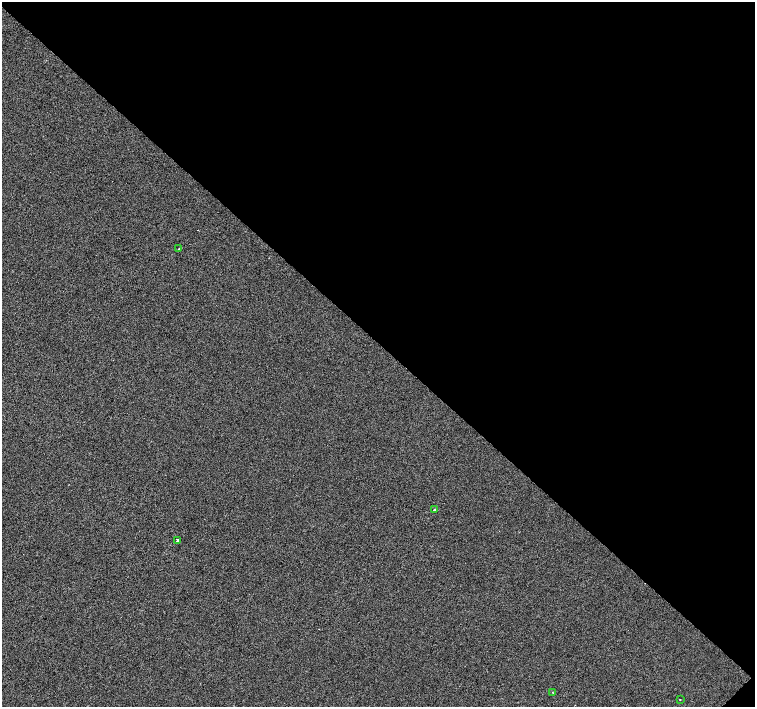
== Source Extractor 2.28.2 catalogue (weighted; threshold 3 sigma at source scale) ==
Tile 8 of 4 x 4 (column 4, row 2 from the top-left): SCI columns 4521-6026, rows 3070-4478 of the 6080 x 6080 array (HDU 1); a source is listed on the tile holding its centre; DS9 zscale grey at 2 x 2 block average (1 PNG px = mean of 2 x 2 image px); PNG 757 x 709 px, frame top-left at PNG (2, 2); each listed source drawn as its Kron ellipse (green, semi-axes under 4 px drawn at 4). Shown black and unused: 49% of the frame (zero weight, under 2 of 3 exposures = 3% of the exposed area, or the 3 px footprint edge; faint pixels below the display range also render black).
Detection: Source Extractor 2.28.2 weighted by HDU 2 'WHT'; one run over the whole footprint, this tile lists its part. Background 0.0012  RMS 0.012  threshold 0.0537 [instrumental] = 3 sigma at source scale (4.5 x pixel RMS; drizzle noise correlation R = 1.50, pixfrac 1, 0.0396/0.0396 arcsec/px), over >= 5 px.
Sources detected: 6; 1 cosmic-ray / hot-pixel residue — neither listed nor drawn; the other 5 listed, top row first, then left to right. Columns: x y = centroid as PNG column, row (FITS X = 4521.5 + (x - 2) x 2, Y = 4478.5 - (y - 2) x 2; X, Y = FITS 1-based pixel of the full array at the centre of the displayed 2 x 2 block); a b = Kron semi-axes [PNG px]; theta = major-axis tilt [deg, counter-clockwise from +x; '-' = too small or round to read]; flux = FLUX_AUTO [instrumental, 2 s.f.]
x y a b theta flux
179 249 2 2 - 8.6
434 510 2 2 - 29
177 540 2 2 - 82
552 692 2 2 - 1.2
680 699 2 2 - 6.2